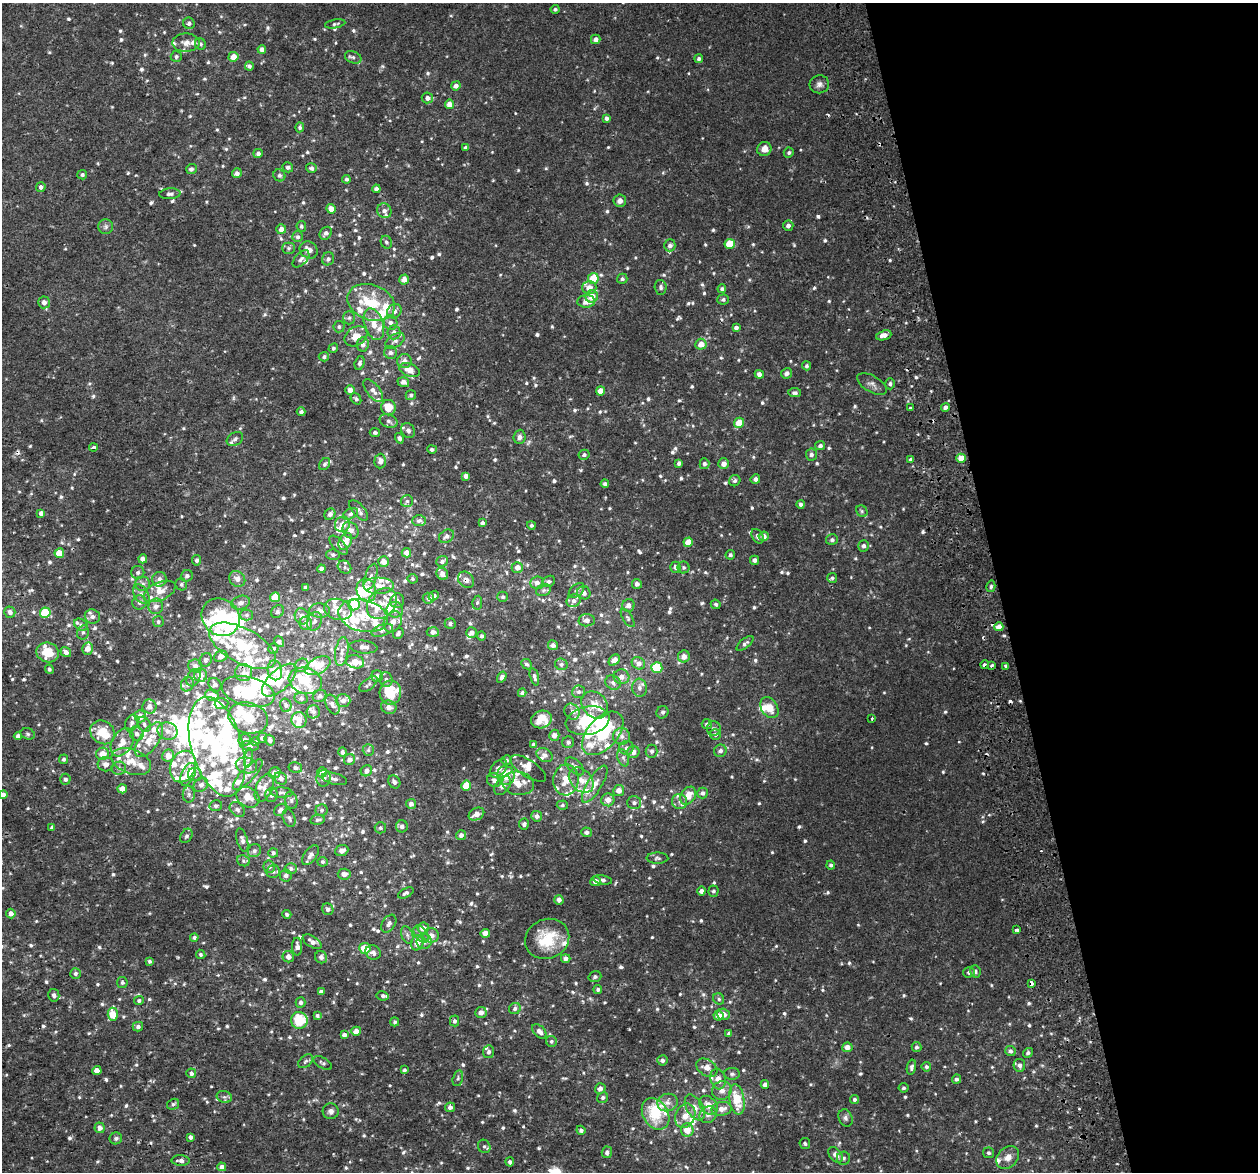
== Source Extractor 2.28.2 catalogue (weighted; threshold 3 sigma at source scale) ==
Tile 12 of 4 x 4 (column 4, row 3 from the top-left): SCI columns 3825-5080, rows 1270-2439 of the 5136 x 4831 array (HDU 1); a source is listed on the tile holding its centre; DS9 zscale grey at full resolution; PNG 1260 x 1174 px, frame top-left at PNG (2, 3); each listed source drawn as its Kron ellipse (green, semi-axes under 4 px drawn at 4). Shown black and unused: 21% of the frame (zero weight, under 2 of 3 exposures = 3% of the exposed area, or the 3 px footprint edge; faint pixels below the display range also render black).
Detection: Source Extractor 2.28.2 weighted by HDU 2 'WHT'; one run over the whole footprint, this tile lists its part. Background 0.00261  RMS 0.0026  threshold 0.0119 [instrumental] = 3 sigma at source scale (4.5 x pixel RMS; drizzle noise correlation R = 1.50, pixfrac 1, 0.0396/0.0396 arcsec/px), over >= 5 px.
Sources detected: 1074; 1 too faint to see at this stretch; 15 inside a brighter object's white glare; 8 cosmic-ray / hot-pixel residue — neither listed nor drawn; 149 inside a brighter listed object's ellipse — not listed separately; of the other 901, all 500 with FLUX_AUTO >= 0.495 (the completeness limit of this list) listed and drawn (401 fainter detections not listed), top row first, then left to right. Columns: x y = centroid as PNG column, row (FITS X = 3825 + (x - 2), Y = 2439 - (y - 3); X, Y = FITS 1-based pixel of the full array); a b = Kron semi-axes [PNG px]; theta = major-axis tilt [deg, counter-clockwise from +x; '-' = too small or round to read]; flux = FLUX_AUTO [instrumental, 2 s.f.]
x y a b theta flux
555 9 4 4 - 0.54
189 23 6 5 - 0.78
335 24 10 4 10 0.52
596 39 5 4 - 1.1
186 43 13 9 2 1.8
200 44 6 5 - 0.52
262 49 4 4 - 1
176 56 6 5 - 0.56
233 57 5 5 - 2.5
353 57 8 6 -23 0.75
699 59 4 4 - 0.63
249 66 4 4 - 0.63
819 84 10 9 - 1.2
456 86 5 4 - 1.2
427 98 6 5 - 1.2
449 104 5 4 - 2.6
606 118 4 3 - 0.68
300 127 5 4 - 0.53
466 148 4 4 - 0.78
764 149 7 7 - 2
258 153 5 4 - 0.78
789 153 5 4 - 0.57
288 167 5 5 - 0.86
311 168 5 5 - 0.74
191 169 5 5 - 0.74
237 173 5 4 - 1.1
82 175 5 4 - 0.64
279 175 6 5 - 0.56
346 179 4 4 - 0.52
41 187 4 4 - 0.88
376 189 4 4 - 0.89
170 194 10 5 5 0.84
620 201 6 6 - 1.2
331 209 4 4 - 2.4
384 211 8 7 - 1.1
301 226 5 5 - 0.51
788 226 5 5 - 0.89
106 227 7 7 - 0.77
281 229 5 5 - 1.9
326 233 7 5 47 1
298 237 5 5 - 0.64
386 242 6 5 - 0.56
730 244 5 5 - 7.3
670 245 6 5 - 0.98
289 248 6 5 - 0.56
309 250 9 8 - 2
301 259 10 6 47 0.89
328 259 7 6 - 0.8
593 278 5 5 - 6.1
404 279 5 4 - 1.7
622 279 5 5 - 0.58
589 287 7 6 - 2
661 287 7 6 - 0.74
722 289 4 4 - 0.61
592 296 6 6 - 2.7
723 300 6 5 - 0.58
586 301 9 6 3 2.9
44 302 6 5 - 1.4
371 302 24 17 -20 11
394 311 8 6 45 1.1
349 318 7 5 89 0.56
390 323 7 6 - 0.97
374 324 16 9 -71 3.2
339 327 6 5 - 0.52
736 328 4 4 - 0.91
394 332 7 6 - 1.3
884 335 8 4 18 1.6
356 336 12 9 32 2.6
395 341 10 6 32 1.1
363 344 7 6 - 0.99
701 344 5 5 - 2.5
333 348 5 4 - 0.5
390 353 6 6 - 0.91
324 357 5 5 - 0.58
404 361 7 7 - 1.6
360 363 7 5 73 0.6
807 366 4 4 - 0.54
409 370 10 6 -18 2.6
786 373 5 5 - 0.91
759 374 4 4 - 1.2
403 382 6 5 - 1.3
872 384 16 8 -30 1.3
890 384 5 5 - 0.61
350 390 5 5 - 1.3
373 391 14 6 -51 1.5
600 391 4 4 - 1.9
795 393 6 4 -9 0.72
411 395 5 5 - 0.68
356 399 6 4 -53 0.56
945 407 4 4 - 1.1
388 408 7 7 - 4.1
911 408 3 3 - 1.8
301 412 4 4 - 0.76
389 421 9 6 -23 0.85
739 423 5 5 - 3.8
408 431 8 6 -54 0.95
375 432 5 4 - 0.54
520 437 7 6 - 0.93
399 438 5 4 - 0.62
235 439 9 6 30 0.9
820 446 5 4 - 0.69
93 447 4 3 - 1.1
432 449 5 4 - 0.69
811 454 6 5 - 0.77
584 455 5 5 - 0.61
961 458 5 4 - 2.8
911 459 4 3 - 0.79
380 461 7 6 - 1.4
679 463 4 4 - 0.66
325 464 7 5 52 0.61
704 464 5 5 - 0.68
723 464 5 5 - 1.6
466 476 4 4 - 1.1
755 479 5 4 - 0.88
735 481 6 5 - 0.64
605 484 4 4 - 0.69
407 501 6 6 - 0.53
801 504 4 3 - 0.62
359 510 12 6 -49 1.3
862 511 6 5 - 0.51
41 513 4 4 - 1
330 514 6 5 - 1.1
350 514 8 5 29 0.71
419 521 7 5 2 0.71
482 523 4 4 - 0.7
342 524 8 7 - 2.1
531 525 4 4 - 0.57
350 530 9 7 -52 1.8
446 536 8 6 33 0.95
757 536 8 5 -60 0.89
764 536 5 4 - 1.1
832 540 6 5 - 0.68
345 541 9 6 60 3.4
688 542 5 4 - 3.2
339 545 12 5 -47 0.92
864 546 6 5 - 0.82
59 553 5 5 - 4.4
406 553 5 4 - 2.1
333 555 6 5 - 0.62
730 555 5 4 - 0.6
143 559 4 4 - 1.6
197 560 5 4 - 0.6
755 560 4 4 - 0.95
384 561 5 5 - 2.7
442 561 6 5 - 0.82
345 567 7 6 - 0.57
517 567 5 5 - 1.7
675 567 5 5 - 0.96
684 567 6 6 - 0.53
321 569 4 4 - 1.2
138 572 6 6 - 0.76
442 574 6 5 - 1.1
187 576 6 5 - 0.79
371 577 14 6 71 1.3
832 578 5 5 - 0.53
159 579 7 7 - 1.2
237 579 8 7 - 1.4
413 579 5 5 - 0.5
466 580 9 7 -45 1
549 581 7 5 30 0.63
537 583 7 6 - 1.2
143 584 7 7 - 0.87
181 584 6 5 - 0.54
637 584 5 5 - 0.95
379 585 15 8 0 2.7
991 586 6 4 75 0.51
305 588 3 3 - 0.65
366 590 12 9 -76 7.5
543 590 8 5 21 0.6
576 590 9 5 42 0.73
160 591 17 9 24 3.1
584 593 7 6 - 1.2
141 594 11 7 -57 1.2
434 596 5 4 - 0.79
275 597 5 5 - 5.4
503 597 5 5 - 0.54
428 598 6 5 - 1
397 601 7 6 - 1
574 601 7 6 - 0.9
139 603 7 7 - 0.89
241 603 9 6 18 1.2
382 603 17 13 49 3.8
477 603 7 4 82 0.5
716 604 5 4 - 0.51
354 605 5 5 - 8.2
628 605 6 6 - 1.3
156 606 8 7 - 1.5
338 609 14 10 -15 4.3
395 610 8 8 - 2.1
277 611 7 5 47 0.56
319 611 10 7 0 2
10 612 5 5 - 1.1
45 613 5 5 - 8.9
246 615 6 5 - 0.59
92 616 8 7 - 1.3
302 616 8 7 - 1.5
363 616 25 16 -14 7
221 617 20 18 -40 12
628 618 10 4 -56 0.63
587 620 8 6 5 1.2
315 621 9 7 66 1
158 622 5 5 - 0.53
393 622 11 8 60 1.9
306 623 6 6 - 1.9
450 624 5 5 - 0.68
81 625 7 5 -33 0.68
999 627 4 4 - 2.7
382 630 11 5 19 0.82
83 632 7 5 75 0.58
433 632 6 5 - 1.3
398 633 6 5 - 0.57
472 633 5 5 - 1.1
482 636 4 4 - 0.54
279 642 6 4 -53 0.77
745 643 10 5 39 0.75
553 645 5 5 - 0.96
242 646 37 17 -28 18
363 647 14 6 -5 1.5
87 649 6 5 - 1.7
273 649 5 5 - 0.5
342 651 14 6 81 1.8
48 652 11 10 - 4.9
66 652 5 4 - 1.1
221 656 7 5 23 1.5
684 656 6 6 - 2
206 660 7 6 - 0.6
614 660 6 4 46 1.8
355 662 9 6 -10 2.9
638 663 7 6 - 1.4
527 664 6 4 -43 0.59
561 664 6 5 - 0.68
302 665 7 6 - 0.8
985 665 4 3 - 2
992 665 4 3 - 1.3
195 666 7 6 - 1.4
318 666 14 8 28 3.7
1005 666 3 3 - 2
657 668 5 5 - 12
49 669 4 4 - 0.5
275 670 10 7 -79 2.4
244 673 8 8 - 1.2
200 675 7 6 - 1.9
377 676 6 5 - 1.1
502 677 6 4 57 0.73
534 677 9 4 -74 0.76
622 677 8 7 - 1.4
194 678 9 6 62 0.84
386 679 7 6 - 0.84
279 680 21 10 42 6.3
305 681 17 12 -18 5.7
613 683 8 6 -33 0.83
187 684 7 6 - 0.84
368 684 10 5 38 0.66
215 685 7 5 -49 0.71
639 688 9 7 -83 1.2
248 691 27 14 -15 11
579 692 6 6 - 0.67
390 693 12 10 85 8.7
522 693 4 4 - 0.72
212 696 7 5 -22 2.9
320 696 7 6 - 0.71
301 698 7 5 -11 0.57
343 701 7 6 - 1.1
221 704 7 5 5 0.68
332 704 10 6 -66 0.97
286 705 7 5 -75 0.73
595 705 15 12 -47 3.2
149 707 7 7 - 1.5
389 707 8 6 -20 1.5
769 708 11 8 -58 3.2
313 712 6 6 - 0.76
572 712 8 7 - 1
662 712 6 6 - 0.55
140 716 6 5 - 2.3
248 718 20 15 -18 5.3
872 718 3 2 - 0.55
299 720 8 7 - 1.5
541 720 10 8 21 3.1
588 721 22 14 11 14
132 723 9 6 66 0.91
144 724 8 6 -62 0.75
707 724 5 5 - 0.71
714 729 7 7 - 0.68
168 731 10 8 -21 1.9
103 732 13 11 -39 7
603 733 26 15 48 14
28 734 7 5 -17 0.49
137 734 7 6 - 1.2
715 734 5 5 - 0.71
554 735 5 5 - 1.3
18 736 4 4 - 0.92
622 736 8 8 - 1.3
262 738 5 4 - 1
149 740 20 9 55 4.1
245 740 6 6 - 0.95
270 740 6 4 -55 0.78
122 742 15 10 59 3.1
255 742 4 4 - 0.5
568 742 6 6 - 0.74
533 745 4 4 - 0.66
250 746 9 5 -5 0.72
217 747 51 25 -74 31
626 748 7 7 - 1
368 750 6 5 - 0.55
652 751 6 6 - 0.71
720 751 6 6 - 0.94
343 752 4 4 - 0.56
633 752 6 6 - 2
102 754 6 6 - 2.7
545 755 8 6 -30 1.1
168 756 6 6 - 2.3
249 758 9 4 79 0.5
623 758 9 5 -69 0.77
64 759 5 4 - 0.59
349 760 6 5 - 1.2
507 760 5 4 - 0.5
131 762 20 12 -21 4.6
106 764 8 7 - 1.3
246 765 11 7 -17 2.3
183 766 16 12 67 4.3
575 766 11 6 -43 1.2
119 768 7 6 - 0.85
295 768 7 5 -14 0.71
499 768 11 6 49 1.6
528 768 21 8 -33 2.1
366 771 6 5 - 1.1
322 772 5 5 - 1.5
274 773 6 5 - 1.9
188 774 12 6 65 6.4
195 774 7 6 - 0.84
248 775 20 6 46 1.9
506 775 9 8 - 6.7
281 778 7 5 -43 1.3
324 778 8 7 - 1.5
65 779 5 5 - 0.69
334 779 13 5 -15 1.1
494 780 7 6 - 1.3
566 780 15 12 87 4.9
581 780 14 10 -45 3.2
394 782 7 5 -57 0.84
518 783 16 11 -9 4
595 784 21 7 59 2.9
201 785 8 6 41 0.95
466 785 5 5 - 5.1
502 785 11 7 56 1.6
264 788 15 8 67 2.1
122 789 4 4 - 2
619 790 5 5 - 2.1
281 792 11 5 -3 0.76
702 793 5 5 - 0.8
189 794 8 6 -89 0.82
3 795 4 4 - 1.3
271 795 7 6 - 1.1
688 796 10 7 56 3.5
248 797 12 9 -33 3.1
291 800 8 6 -78 0.74
608 800 6 6 - 2.3
680 801 7 7 - 1
634 803 7 6 - 0.85
411 804 5 5 - 1.1
562 805 6 4 3 0.5
216 806 6 5 - 0.57
237 809 9 6 -45 0.75
280 810 7 5 38 1
322 810 6 6 - 0.63
476 814 8 6 28 2.2
537 816 5 5 - 1.2
289 818 9 6 -70 0.79
318 820 7 5 10 0.6
524 824 6 5 - 0.57
402 826 6 6 - 0.95
52 828 3 3 - 0.56
380 828 6 5 - 0.56
587 832 5 5 - 1.1
461 835 5 5 - 1
186 836 8 5 59 0.59
242 840 12 5 -75 0.9
254 851 7 6 - 0.76
342 851 7 5 23 1.5
273 853 5 4 - 0.72
310 855 11 6 53 1.4
657 858 11 5 0 0.66
243 861 6 5 - 0.51
322 862 5 5 - 0.5
831 865 4 4 - 0.61
269 867 6 5 - 0.65
291 868 6 5 - 0.97
273 872 7 6 - 0.73
344 874 6 5 - 1.4
286 875 6 5 - 1
602 880 9 4 -10 0.62
596 881 5 5 - 1.4
701 891 4 4 - 1.2
713 891 5 5 - 0.51
406 893 8 4 26 0.67
559 900 5 4 - 1.2
328 909 6 5 - 0.89
11 913 5 4 - 1.2
287 914 4 4 - 0.57
389 924 10 6 56 1
423 928 5 5 - 2.3
1017 930 3 3 - 3
485 933 4 4 - 1.7
421 934 9 6 -52 0.93
407 935 9 5 -69 0.81
431 935 8 7 - 1.9
194 937 4 4 - 0.52
547 939 22 19 23 9.6
312 942 10 5 -31 1.3
424 942 7 7 - 1.7
417 943 8 6 75 2
297 947 9 5 -90 1.2
365 948 5 5 - 5
373 953 8 7 - 1.1
201 954 5 4 - 0.54
288 957 6 5 - 1.6
321 957 6 6 - 0.92
566 958 5 4 - 1
149 961 4 4 - 0.54
969 972 6 5 - 0.59
975 972 6 5 - 0.51
75 974 5 5 - 0.69
595 977 6 5 - 0.56
122 983 5 5 - 0.53
1031 983 3 3 - 8.2
598 989 4 4 - 0.57
321 992 4 4 - 1.1
54 995 6 5 - 0.85
383 996 6 4 -11 0.67
719 999 6 5 - 0.56
139 1001 5 4 - 0.54
300 1002 5 5 - 0.85
515 1009 6 5 - 0.74
481 1012 6 5 - 1.5
113 1014 7 5 -86 5.1
723 1014 6 5 - 1.8
718 1015 5 5 - 1.8
317 1016 4 4 - 0.57
299 1020 8 8 - 7.9
454 1021 5 4 - 0.68
395 1022 4 4 - 0.5
138 1027 5 4 - 0.82
356 1031 5 4 - 2.1
539 1031 8 5 -47 1.4
729 1033 4 4 - 0.57
344 1035 4 4 - 1.2
551 1041 6 5 - 0.55
847 1047 5 5 - 1.8
917 1047 5 5 - 0.66
1010 1051 5 5 - 0.76
489 1052 6 5 - 0.71
1028 1053 5 4 - 0.58
662 1060 5 5 - 0.98
305 1061 8 5 41 0.66
323 1063 10 5 -32 0.58
1019 1065 6 6 - 0.8
911 1067 8 4 78 0.68
926 1067 5 4 - 0.57
707 1068 11 8 -34 2.5
404 1070 4 3 - 0.57
97 1071 4 4 - 2.2
191 1073 5 5 - 0.91
732 1074 8 6 -1 0.67
458 1078 8 5 75 0.53
718 1079 10 7 -74 2.3
956 1079 5 4 - 0.79
765 1085 4 4 - 1.3
600 1088 5 5 - 1.1
904 1088 5 4 - 0.51
722 1091 10 9 - 1.8
224 1097 8 6 -19 0.72
603 1098 6 5 - 0.62
737 1099 15 7 -80 7
854 1099 5 4 - 0.61
667 1102 10 8 14 1.6
173 1104 6 5 - 0.58
708 1105 10 8 -50 2.6
450 1107 5 5 - 1
695 1107 14 8 -60 2.2
722 1109 10 7 9 2
331 1111 8 8 - 1.1
656 1114 17 12 -58 9
708 1115 9 8 - 1.6
685 1116 13 9 68 3.6
845 1118 9 6 -67 0.79
100 1128 5 5 - 1.4
581 1130 4 4 - 0.74
687 1130 7 6 - 3.5
190 1137 4 3 - 0.83
116 1138 6 6 - 0.73
805 1144 5 5 - 0.52
484 1146 7 6 - 0.59
607 1152 6 5 - 0.93
988 1153 5 5 - 0.52
836 1155 9 5 -48 1.3
1008 1157 13 10 46 1.9
843 1158 6 6 - 0.63
181 1161 9 5 -2 1.1
510 1162 4 4 - 0.65
222 1167 4 4 - 1.5
Overlapping masked pixels (flux is a lower limit): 4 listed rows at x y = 466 580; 985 665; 312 942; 1031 983
Isophote crosses this tile's border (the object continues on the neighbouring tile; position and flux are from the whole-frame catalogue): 1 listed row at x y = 3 795